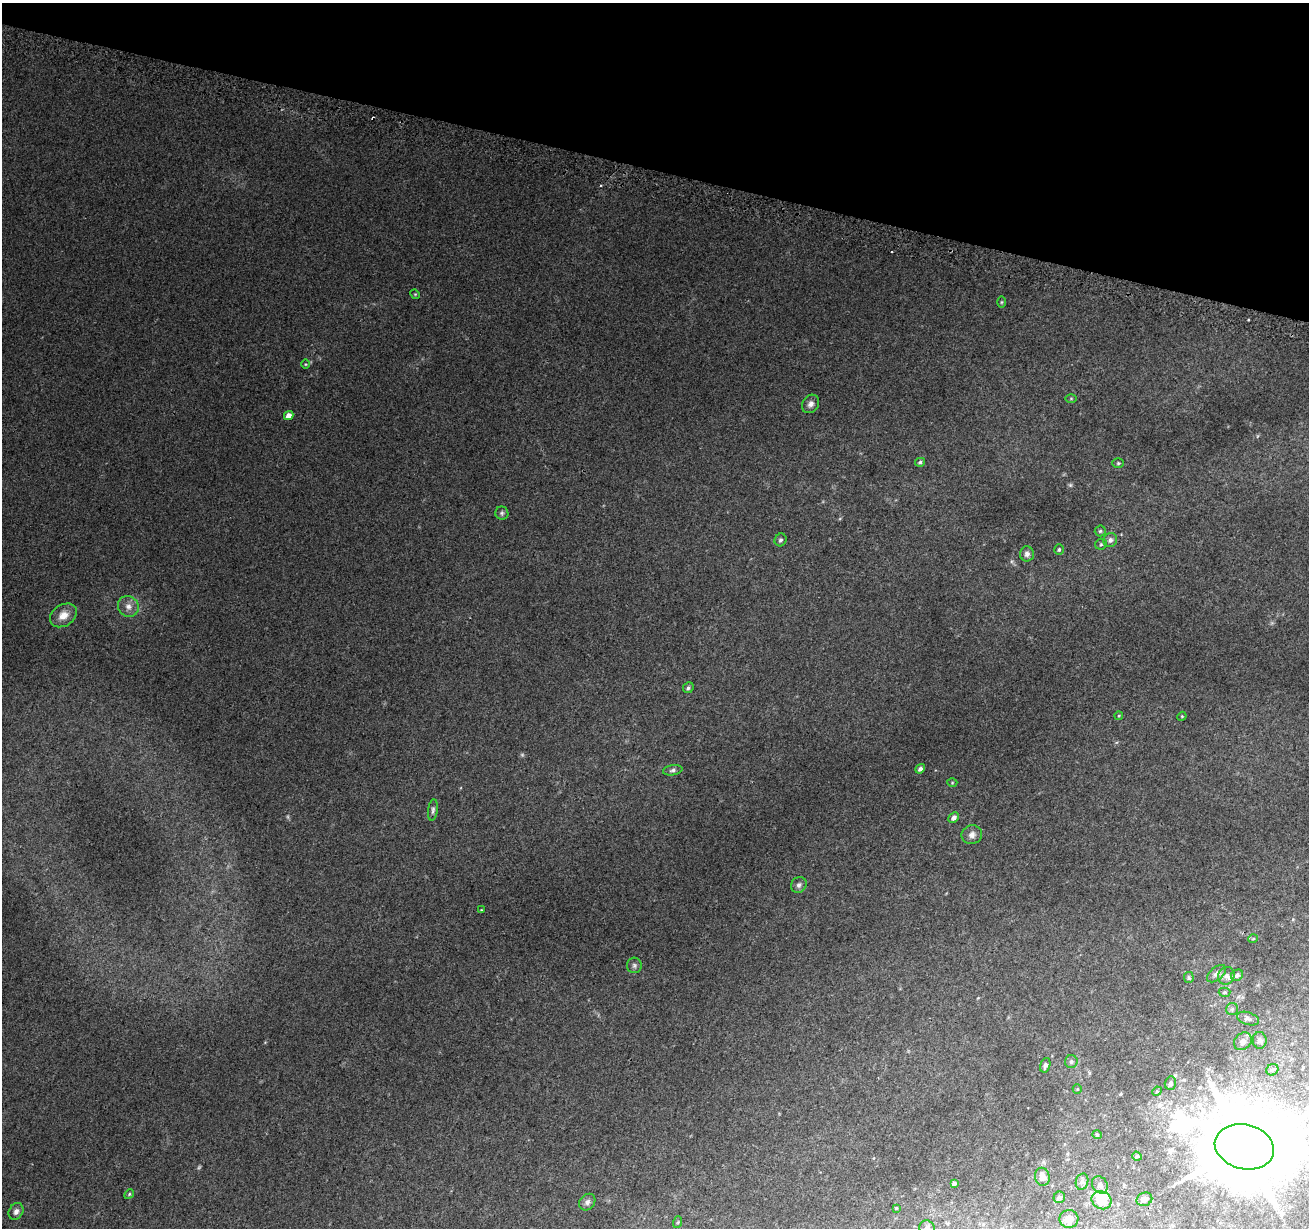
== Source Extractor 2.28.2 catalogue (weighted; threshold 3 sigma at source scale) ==
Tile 2 of 4 x 4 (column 2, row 1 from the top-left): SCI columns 1314-2620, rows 3926-5151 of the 5251 x 5463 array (HDU 1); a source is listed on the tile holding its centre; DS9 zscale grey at full resolution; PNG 1311 x 1230 px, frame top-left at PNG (2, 3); each listed source drawn as its Kron ellipse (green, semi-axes under 4 px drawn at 4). Shown black and unused: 14% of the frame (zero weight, under 2 of 3 exposures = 2% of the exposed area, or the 3 px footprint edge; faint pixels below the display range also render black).
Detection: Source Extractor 2.28.2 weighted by HDU 2 'WHT'; one run over the whole footprint, this tile lists its part. Background 0.0565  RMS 0.01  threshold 0.047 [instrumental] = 3 sigma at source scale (4.5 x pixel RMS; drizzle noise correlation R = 1.50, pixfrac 1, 0.0396/0.0396 arcsec/px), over >= 5 px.
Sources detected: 68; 2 too faint to see at this stretch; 1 inside a brighter object's white glare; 2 cosmic-ray / hot-pixel residue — neither listed nor drawn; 1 inside a brighter listed object's ellipse — not listed separately; the other 62 listed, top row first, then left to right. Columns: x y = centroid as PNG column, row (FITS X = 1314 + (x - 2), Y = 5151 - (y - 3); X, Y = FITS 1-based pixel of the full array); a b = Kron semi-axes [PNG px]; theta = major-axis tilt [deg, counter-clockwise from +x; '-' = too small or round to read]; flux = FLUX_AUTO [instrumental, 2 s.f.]
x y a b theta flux
415 294 5 4 - 0.95
1001 302 6 4 89 1.2
305 364 5 3 - 0.89
1071 398 6 4 0 1.1
811 404 10 8 54 4.3
289 416 5 4 - 6
920 462 5 3 - 1.6
1118 463 6 5 - 1.5
502 513 6 6 - 2.1
1100 531 5 5 - 1.6
780 540 6 6 - 2.1
1110 540 7 6 - 3.3
1101 544 6 5 - 1.5
1059 550 5 5 - 1.8
1027 554 7 7 - 4.1
128 606 11 10 - 6.4
63 615 14 10 33 11
688 688 6 5 - 1.9
1119 716 4 4 - 0.96
1182 716 5 3 - 0.94
920 769 5 4 - 3
673 770 10 5 10 2.6
952 783 5 3 - 0.88
433 810 11 4 83 2.5
954 817 6 4 44 3.6
972 835 10 9 - 5.4
799 885 8 7 - 3.2
481 910 3 3 - 0.65
1253 939 5 3 - 0.87
634 965 8 7 - 2.6
1216 974 11 6 40 4
1237 975 6 5 - 2.8
1226 976 9 8 - 4.4
1189 978 5 5 - 1.5
1224 992 6 4 3 1.4
1232 1009 6 6 - 2.1
1248 1019 11 6 -17 3.2
1260 1040 8 7 - 3
1243 1041 10 8 45 5.6
1071 1062 6 6 - 2.6
1045 1065 7 5 72 3.5
1272 1070 6 5 - 2.2
1170 1083 7 5 72 2.4
1077 1089 5 4 - 1
1157 1091 5 4 - 0.94
1097 1135 5 4 - 1.2
1244 1147 30 22 -14 13000
1137 1156 5 4 - 1.5
1042 1177 9 7 -81 9.1
1082 1182 8 6 74 3.1
954 1183 4 3 - 2.5
1100 1185 9 7 -58 3.7
129 1194 5 4 - 1.2
1059 1197 6 5 - 2.9
1144 1199 8 6 24 4
1102 1200 10 8 -29 21
587 1202 9 7 48 3.6
896 1208 4 4 - 0.82
16 1211 9 7 61 4.2
1069 1219 9 9 - 8
678 1222 6 4 71 1.1
927 1228 8 7 - 3.7
Isophote crosses this tile's border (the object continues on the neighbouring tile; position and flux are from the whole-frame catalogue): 2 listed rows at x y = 1244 1147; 927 1228
Unlisted compact peaks at least as high as the median listed source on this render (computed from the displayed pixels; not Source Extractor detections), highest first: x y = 1070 485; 1248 320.